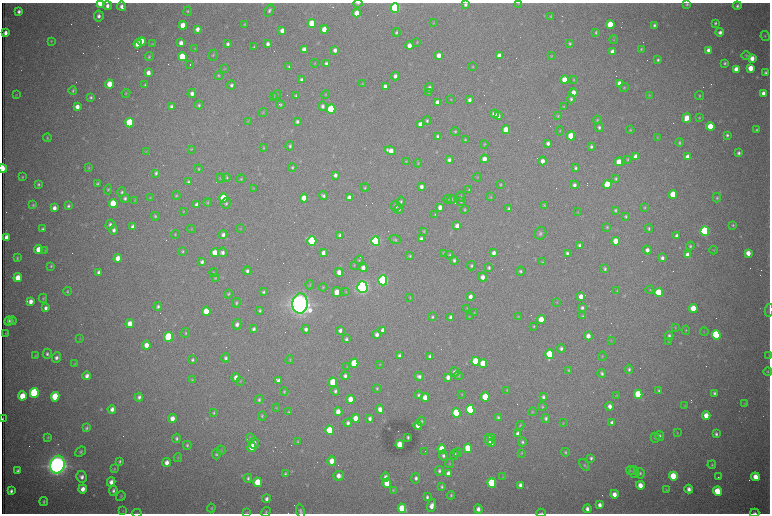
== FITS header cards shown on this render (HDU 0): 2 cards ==
NAXIS1  =                 1536 /fastest changing axis
NAXIS2  =                 1023 /next to fastest changing axis

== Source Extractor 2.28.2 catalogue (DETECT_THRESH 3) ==
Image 1536 x 1023 px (HDU 0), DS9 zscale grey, zoomed out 1/2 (1 PNG px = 2 x 2 image px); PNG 772 x 516 px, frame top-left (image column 1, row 1022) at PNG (2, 3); each listed source drawn as its Kron ellipse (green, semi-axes under 4 px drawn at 4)
Background 2710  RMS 32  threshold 95.5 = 3 sigma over >= 5 px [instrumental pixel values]
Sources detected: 652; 109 cannot appear on this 1/2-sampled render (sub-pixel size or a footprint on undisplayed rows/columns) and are neither listed nor drawn; of the other 543, the 500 brightest by FLUX_AUTO listed and drawn (43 fainter detections omitted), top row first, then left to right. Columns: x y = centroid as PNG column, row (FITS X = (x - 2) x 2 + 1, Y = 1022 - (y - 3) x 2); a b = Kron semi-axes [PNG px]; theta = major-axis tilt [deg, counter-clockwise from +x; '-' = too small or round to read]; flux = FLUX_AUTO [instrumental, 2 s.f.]
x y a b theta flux
100 3 4 3 - 2.0e+05
358 3 4 3 - 8.0e+03
519 3 3 3 - 4.2e+03
465 4 3 3 - 1.5e+04
687 4 4 3 - 9.3e+03
107 6 4 4 - 2.8e+04
121 6 4 3 - 2.8e+04
737 6 4 3 - 1.5e+04
395 8 5 4 - 1.2e+06
269 10 7 4 57 1.7e+04
188 11 4 4 - 8.5e+03
19 12 3 3 - 2.3e+04
357 13 4 4 - 8.8e+04
99 16 5 5 - 2.6e+04
551 16 4 3 - 6.0e+03
433 23 4 3 - 4.5e+03
715 23 3 3 - 1.2e+04
244 24 3 2 - 6.4e+03
312 24 4 4 - 2.9e+05
610 24 4 4 - 2.1e+05
183 25 4 4 - 1.2e+05
654 25 3 3 - 1.4e+04
197 29 4 3 - 3.5e+04
324 29 4 3 - 6.9e+04
282 30 4 4 - 3.7e+04
396 32 4 3 - 1.1e+04
596 32 4 3 - 9.5e+03
720 32 4 4 - 2.4e+04
5 33 4 3 - 3.8e+04
765 36 5 4 - 8.7e+03
614 40 4 3 - 6.4e+03
51 41 4 3 - 5.6e+03
142 41 4 4 - 1.3e+05
417 42 3 3 - 4.8e+03
181 43 4 3 - 4.1e+04
570 43 4 3 - 9.2e+03
138 44 4 4 - 7.7e+04
152 44 4 3 - 4.9e+03
228 44 4 3 - 1.8e+04
268 44 4 3 - 2.4e+04
409 46 4 3 - 5.6e+04
254 47 3 2 - 7.4e+03
195 48 4 3 - 4.7e+03
641 49 4 3 - 7.7e+03
304 50 4 3 - 5.1e+04
335 50 4 3 - 2.7e+04
709 50 4 3 - 3.9e+04
612 52 4 3 - 4.8e+04
213 55 6 4 75 9.4e+03
439 55 4 3 - 5.1e+04
499 56 4 3 - 4.3e+04
551 56 4 3 - 5.4e+03
746 56 4 4 - 7.8e+03
149 57 4 4 - 1.1e+04
182 57 4 4 - 3.1e+05
752 58 4 4 - 5.9e+04
658 60 3 3 - 1.2e+04
315 63 4 2 - 4.4e+03
326 63 4 3 - 1.6e+04
725 63 4 3 - 1.1e+04
190 65 2 1 - 2.2e+05
289 67 3 3 - 9.6e+03
473 67 4 3 - 5.7e+03
751 68 4 4 - 9.8e+04
225 69 4 3 - 5.0e+03
736 69 4 4 - 6.0e+04
148 73 4 3 - 4.3e+04
765 73 3 3 - 1.4e+04
219 76 4 4 - 8.3e+03
395 76 4 3 - 2.7e+04
301 80 4 3 - 1.9e+04
564 80 4 4 - 1.1e+05
574 80 4 3 - 6.0e+03
109 84 4 4 - 1.1e+05
362 84 3 2 - 4.2e+03
619 84 4 3 - 6.8e+04
145 85 4 3 - 9.1e+03
231 85 4 4 - 1.8e+04
385 86 4 3 - 2.6e+04
429 88 5 4 - 2.1e+04
624 88 4 4 - 7.7e+03
73 91 4 4 - 1.0e+04
429 92 4 3 - 5.6e+03
574 92 4 3 - 5.7e+04
126 93 4 3 - 6.9e+03
192 93 4 4 - 2.8e+04
763 93 4 3 - 2.9e+04
16 95 3 3 - 4.5e+03
277 95 5 4 - 8.1e+03
326 95 4 2 - 5.0e+03
649 95 4 3 - 5.6e+03
274 96 4 3 - 5.9e+03
296 96 4 3 - 9.8e+03
699 96 4 4 - 9.2e+03
91 97 4 3 - 1.2e+04
451 99 4 3 - 4.6e+03
571 99 4 3 - 1.4e+04
469 100 4 3 - 2.3e+04
438 102 4 3 - 5.0e+04
199 105 4 4 - 1.2e+04
280 105 4 3 - 8.5e+03
171 106 3 3 - 1.5e+04
322 106 5 4 - 2.2e+04
77 107 4 4 - 4.5e+04
564 107 3 2 - 6.1e+03
331 109 4 4 - 6.1e+05
263 112 5 3 - 6.2e+03
494 114 4 4 - 3.4e+04
498 116 4 3 - 3.2e+04
558 116 3 3 - 7.1e+03
687 118 5 4 - 9.5e+04
699 118 3 3 - 5.9e+03
597 120 4 4 - 7.7e+03
248 121 4 3 - 5.1e+03
427 121 4 4 - 1.2e+04
297 122 3 3 - 1.8e+04
130 123 4 4 - 6.3e+05
421 124 4 3 - 6.6e+04
710 126 4 4 - 1.6e+05
599 127 5 4 - 1.6e+04
506 130 4 4 - 1.5e+05
630 130 4 3 - 7.9e+03
756 130 3 3 - 8.8e+03
455 131 4 4 - 9.0e+03
560 131 4 3 - 5.0e+03
727 135 3 3 - 1.3e+04
438 136 3 3 - 2.0e+04
571 136 4 4 - 2.4e+05
658 137 4 3 - 4.5e+03
47 138 4 3 - 7.3e+03
465 140 3 3 - 7.7e+03
679 142 4 3 - 1.1e+04
548 143 4 3 - 2.2e+04
484 144 4 3 - 5.6e+03
290 146 4 4 - 1.2e+04
591 147 3 3 - 1.5e+04
263 148 4 3 - 6.4e+03
191 149 4 3 - 5.0e+03
146 151 4 3 - 5.3e+03
390 151 6 4 -19 7.3e+04
739 153 3 3 - 1.6e+04
636 157 4 4 - 1.0e+05
687 157 4 4 - 5.4e+04
484 159 4 4 - 5.4e+04
628 159 4 4 - 8.1e+03
449 160 4 3 - 1.9e+04
406 161 3 3 - 5.8e+03
542 161 4 4 - 4.2e+04
619 162 4 4 - 1.5e+05
418 163 4 3 - 5.9e+03
292 167 4 4 - 1.1e+04
3 168 4 2 - 3.0e+05
89 168 4 3 - 6.9e+03
576 168 4 3 - 1.4e+04
198 169 4 3 - 7.6e+03
156 173 4 3 - 1.4e+04
335 175 4 3 - 2.3e+04
22 177 3 2 - 7.4e+03
227 177 4 4 - 9.0e+03
477 177 4 3 - 5.2e+03
220 178 4 3 - 5.4e+03
241 179 4 4 - 7.9e+03
616 179 4 3 - 1.1e+04
188 182 4 3 - 1.5e+04
38 184 4 3 - 1.1e+04
97 184 4 3 - 1.1e+04
500 185 3 3 - 7.1e+03
574 185 4 4 - 2.4e+04
607 185 4 4 - 3.1e+05
365 187 4 4 - 7.8e+03
422 187 3 3 - 2.4e+04
253 188 4 3 - 5.3e+03
108 189 5 4 - 9.6e+03
469 190 4 3 - 6.3e+03
122 192 5 4 - 1.4e+04
673 194 4 4 - 1.9e+05
176 195 4 3 - 9.0e+03
323 196 5 4 - 1.7e+04
461 197 5 3 - 8.8e+03
491 197 4 3 - 5.6e+03
125 198 4 4 - 1.7e+04
150 198 4 3 - 5.0e+03
224 198 4 4 - 2.6e+05
304 198 4 4 - 1.3e+05
349 198 4 3 - 4.8e+04
717 198 4 4 - 1.0e+04
447 199 4 3 - 5.7e+03
451 199 4 3 - 6.9e+03
135 200 4 3 - 4.9e+03
401 201 4 3 - 1.0e+04
461 201 3 3 - 7.5e+03
208 202 4 3 - 7.6e+03
113 203 4 4 - 2.6e+05
226 203 5 4 - 1.3e+04
197 204 4 3 - 2.7e+04
33 205 4 3 - 8.3e+03
544 205 3 3 - 6.0e+03
68 206 4 3 - 1.4e+04
396 206 5 4 - 2.4e+04
440 207 4 3 - 4.0e+04
54 208 4 3 - 3.8e+04
645 208 4 3 - 6.8e+03
399 209 4 4 - 1.1e+04
509 209 4 3 - 1.3e+04
465 210 4 3 - 8.4e+03
615 210 4 3 - 9.5e+03
183 211 4 3 - 4.8e+03
577 212 3 3 - 4.2e+03
435 215 4 2 - 5.7e+03
155 216 4 4 - 9.5e+03
626 216 4 3 - 9.5e+03
110 225 5 4 - 2.0e+04
733 225 4 4 - 8.8e+03
457 226 4 3 - 4.1e+04
133 227 4 3 - 3.1e+04
607 227 4 3 - 8.1e+03
240 228 3 3 - 4.3e+03
649 228 4 4 - 9.7e+03
43 229 4 3 - 1.3e+04
191 229 4 4 - 5.8e+03
114 230 4 4 - 2.6e+04
424 231 4 4 - 7.0e+03
705 231 4 4 - 1.4e+06
540 233 6 5 - 1.9e+04
175 234 4 3 - 7.1e+03
223 235 4 4 - 2.6e+04
340 235 4 3 - 1.7e+04
677 236 4 3 - 2.6e+04
6 237 4 3 - 3.9e+04
421 239 4 3 - 2.4e+04
395 240 6 4 -19 1.1e+04
312 241 5 4 - 8.2e+05
376 241 5 4 - 1.7e+06
616 241 4 4 - 1.1e+05
580 245 4 3 - 1.7e+04
690 246 4 4 - 1.1e+04
38 249 4 4 - 8.7e+04
45 250 4 3 - 5.7e+03
647 250 4 4 - 3.6e+04
714 250 4 2 - 4.5e+03
182 252 4 3 - 9.0e+03
222 252 5 4 - 2.6e+04
215 253 4 4 - 1.2e+05
323 253 4 3 - 3.2e+04
444 253 4 4 - 8.2e+03
494 253 4 3 - 3.0e+04
567 253 4 4 - 1.6e+04
748 253 4 4 - 6.4e+04
449 255 4 4 - 1.0e+04
688 255 4 4 - 9.3e+04
410 256 3 2 - 7.8e+03
17 258 3 3 - 8.9e+03
118 258 4 4 - 8.5e+04
662 258 4 3 - 2.2e+04
359 260 4 3 - 6.6e+03
454 260 4 4 - 1.4e+04
202 262 3 3 - 1.7e+04
542 262 4 3 - 5.5e+03
354 265 4 3 - 4.5e+03
51 266 3 3 - 8.0e+03
471 266 4 4 - 1.2e+04
363 268 4 4 - 3.8e+04
489 268 4 3 - 1.5e+04
605 269 3 3 - 1.2e+04
247 271 4 4 - 1.7e+04
520 271 4 4 - 1.2e+04
98 272 4 3 - 1.9e+04
339 272 4 3 - 4.7e+04
213 273 4 4 - 8.5e+03
483 277 4 4 - 4.3e+04
18 278 4 4 - 1.3e+05
215 278 4 3 - 6.0e+03
383 280 5 4 - 1.9e+06
310 285 4 4 - 7.4e+03
323 287 4 3 - 6.4e+03
362 287 6 5 - 3.5e+06
617 290 4 3 - 5.2e+03
650 290 4 3 - 5.6e+03
67 291 4 3 - 9.6e+03
263 292 3 3 - 1.1e+04
337 292 5 4 - 8.3e+04
346 292 3 3 - 4.2e+03
659 293 4 4 - 4.3e+05
228 294 4 3 - 8.7e+03
470 296 4 3 - 3.4e+04
581 296 4 3 - 4.3e+04
43 298 4 3 - 7.7e+03
410 298 4 3 - 5.0e+03
31 301 4 3 - 4.2e+04
557 302 4 3 - 4.4e+03
236 303 5 4 - 1.1e+04
300 304 10 7 86 9.9e+06
158 306 4 4 - 1.6e+04
46 308 4 3 - 2.5e+04
467 308 3 3 - 4.3e+03
582 308 4 3 - 1.7e+04
693 308 4 4 - 1.6e+05
260 310 4 3 - 9.7e+03
769 310 6 2 78 5.9e+03
206 311 4 4 - 1.4e+05
474 313 4 3 - 5.2e+03
582 316 4 3 - 7.0e+03
432 317 4 3 - 9.7e+03
451 317 3 3 - 2.2e+04
469 317 4 3 - 4.9e+03
518 317 4 3 - 5.6e+03
541 320 4 4 - 1.4e+05
9 321 4 4 - 2.3e+04
12 321 4 3 - 7.7e+03
130 324 4 4 - 8.1e+04
237 324 5 4 - 2.5e+04
534 326 4 3 - 7.3e+03
675 328 3 3 - 5.2e+03
254 329 4 4 - 1.8e+04
306 329 4 4 - 2.1e+04
340 330 4 3 - 2.5e+04
383 330 4 3 - 3.2e+04
686 330 4 3 - 6.7e+03
704 332 4 2 - 4.1e+03
5 333 4 3 - 5.0e+03
186 333 5 4 - 9.5e+03
377 334 4 3 - 2.8e+04
716 335 4 4 - 1.0e+06
588 336 4 4 - 5.1e+04
669 336 4 4 - 1.5e+04
168 337 5 4 - 5.9e+05
80 339 3 3 - 4.2e+03
346 339 4 3 - 1.3e+04
611 340 4 2 - 4.5e+03
669 341 4 3 - 5.2e+03
146 345 4 4 - 5.5e+04
561 348 4 3 - 1.9e+04
47 354 5 4 - 1.6e+04
550 354 5 4 - 3.9e+05
35 356 4 2 - 6.0e+03
399 356 4 3 - 2.1e+04
430 356 4 3 - 1.5e+04
602 356 5 3 - 6.8e+03
769 356 4 2 - 4.5e+03
56 358 5 4 - 2.4e+04
226 358 4 3 - 1.7e+04
192 360 3 3 - 1.1e+04
290 360 4 3 - 6.2e+03
475 361 4 4 - 2.9e+05
354 363 4 4 - 3.5e+05
75 364 4 3 - 4.6e+03
380 364 4 3 - 5.5e+03
483 364 4 4 - 1.7e+05
347 366 3 3 - 4.6e+03
629 369 4 3 - 1.2e+04
568 370 4 3 - 7.0e+03
768 371 4 3 - 7.0e+03
455 372 4 4 - 2.7e+04
602 373 4 4 - 1.6e+04
87 376 4 3 - 3.2e+04
345 376 4 3 - 2.1e+04
419 376 5 4 - 2.5e+04
459 376 5 4 - 7.4e+03
448 377 4 3 - 3.8e+04
236 378 5 4 - 4.2e+04
192 380 4 3 - 7.0e+03
240 381 4 3 - 5.2e+03
278 381 4 3 - 2.9e+04
333 382 4 4 - 3.2e+05
377 388 4 3 - 8.4e+03
507 390 4 3 - 5.2e+03
335 391 4 4 - 1.7e+04
659 391 4 4 - 1.1e+04
284 392 4 4 - 8.4e+03
34 393 5 4 - 1.0e+06
714 393 4 3 - 1.4e+04
638 394 4 4 - 3.1e+05
419 395 4 4 - 1.5e+04
462 395 3 3 - 4.3e+03
22 396 4 4 - 1.4e+05
617 396 4 3 - 4.6e+03
55 397 5 4 - 3.6e+05
139 397 4 3 - 2.0e+04
425 397 4 3 - 6.6e+04
485 397 5 4 - 2.0e+05
543 397 4 3 - 1.6e+04
350 399 4 3 - 8.2e+04
259 400 4 4 - 1.3e+04
744 403 3 3 - 5.2e+03
610 406 4 4 - 3.5e+04
685 406 4 3 - 5.0e+03
542 407 4 3 - 7.8e+03
276 408 4 3 - 4.6e+03
112 409 4 4 - 3.2e+04
380 409 4 4 - 4.9e+04
470 410 5 4 - 8.4e+05
289 412 3 3 - 7.0e+03
338 412 4 3 - 6.9e+04
532 412 4 3 - 6.1e+03
214 413 4 3 - 8.7e+03
456 413 5 4 - 4.8e+05
262 416 4 3 - 7.3e+03
706 416 4 3 - 8.8e+04
498 417 3 3 - 1.0e+04
172 418 4 4 - 5.6e+04
355 418 4 3 - 7.4e+04
370 418 4 3 - 2.5e+04
546 418 4 4 - 1.5e+04
3 419 3 1 - 7.6e+03
421 421 4 3 - 1.0e+04
348 423 4 3 - 2.2e+04
563 423 4 3 - 5.3e+03
612 423 4 3 - 2.5e+04
418 425 4 3 - 4.7e+04
520 425 4 3 - 7.0e+03
87 428 4 3 - 1.2e+04
329 430 5 4 - 2.9e+05
677 433 4 3 - 5.0e+03
518 434 4 3 - 4.1e+04
716 434 4 3 - 1.6e+04
660 436 5 4 - 1.2e+04
48 437 3 3 - 7.3e+03
408 437 3 3 - 1.2e+04
491 437 2 1 - 1.4e+05
177 438 5 4 - 1.4e+04
250 438 4 3 - 7.7e+03
655 438 5 4 - 1.2e+04
489 439 5 4 - 5.0e+04
298 442 3 3 - 7.7e+03
522 442 4 3 - 1.2e+04
254 443 6 4 90 2.8e+04
491 443 4 3 - 3.6e+04
187 445 4 3 - 1.1e+04
400 445 4 4 - 1.7e+05
252 447 5 4 - 1.2e+05
468 448 4 4 - 2.6e+05
442 449 4 4 - 2.1e+05
221 450 4 3 - 5.2e+03
425 451 2 1 - 6.1e+03
80 452 6 4 39 1.3e+04
565 452 4 3 - 1.0e+04
458 453 4 3 - 7.2e+03
522 453 3 3 - 5.3e+03
216 454 5 4 - 1.2e+04
455 455 5 4 - 1.9e+04
443 456 5 4 - 1.8e+04
178 458 4 3 - 5.6e+03
591 458 3 3 - 1.5e+04
120 461 3 3 - 1.2e+04
332 461 4 4 - 8.8e+04
167 463 5 4 - 4.6e+04
449 463 4 3 - 5.4e+03
57 465 9 7 77 8.1e+06
584 465 7 4 -54 1.0e+04
712 465 4 4 - 8.1e+03
114 469 4 3 - 6.9e+03
17 471 3 3 - 1.5e+04
439 471 5 4 - 1.6e+04
630 471 5 3 - 6.9e+03
634 472 6 5 - 1.3e+04
448 473 4 3 - 3.8e+04
640 473 5 4 - 1.3e+04
285 474 4 3 - 1.1e+04
339 476 5 4 - 5.1e+04
673 476 4 4 - 2.8e+05
82 477 6 5 - 3.1e+04
386 477 5 4 - 3.1e+04
503 477 4 3 - 4.5e+03
718 477 3 1 - 7.7e+03
755 477 4 4 - 9.2e+04
248 478 4 4 - 1.3e+04
416 478 5 4 - 2.3e+04
111 482 5 4 - 3.7e+04
258 482 5 4 - 2.2e+05
387 483 4 4 - 1.6e+05
492 483 5 4 - 5.8e+05
520 485 4 3 - 2.6e+04
640 485 4 3 - 8.1e+04
442 486 4 3 - 1.1e+04
83 489 4 4 - 4.9e+04
689 489 4 3 - 3.1e+04
393 490 4 3 - 6.9e+03
666 490 4 3 - 5.7e+03
11 491 4 3 - 2.1e+04
113 491 5 4 - 1.8e+04
717 491 4 4 - 2.3e+05
614 494 4 4 - 6.0e+04
451 495 4 3 - 8.9e+03
121 496 5 4 - 7.6e+03
427 497 4 3 - 1.6e+04
266 499 4 3 - 2.2e+04
44 501 4 3 - 1.1e+04
600 505 4 3 - 3.1e+04
432 506 7 4 71 5.0e+04
211 508 4 3 - 6.4e+03
402 508 5 4 - 2.4e+05
478 509 4 4 - 3.5e+04
587 509 4 3 - 3.1e+04
123 511 4 2 - 4.3e+03
300 511 7 4 -77 1.6e+04
266 512 5 4 - 8.5e+03
137 513 5 2 - 4.3e+03
247 513 4 3 - 4.4e+03
541 513 5 3 - 8.0e+03
755 513 5 3 - 1.2e+04
At the frame edge (FLAGS 8, measured only in part): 14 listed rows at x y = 100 3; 358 3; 519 3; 465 4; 3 168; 769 310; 769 356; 3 419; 300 511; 266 512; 137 513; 247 513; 541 513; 755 513
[43 fainter detections neither listed nor drawn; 109 sub-pixel or undisplayed-footprint detections neither listed nor drawn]